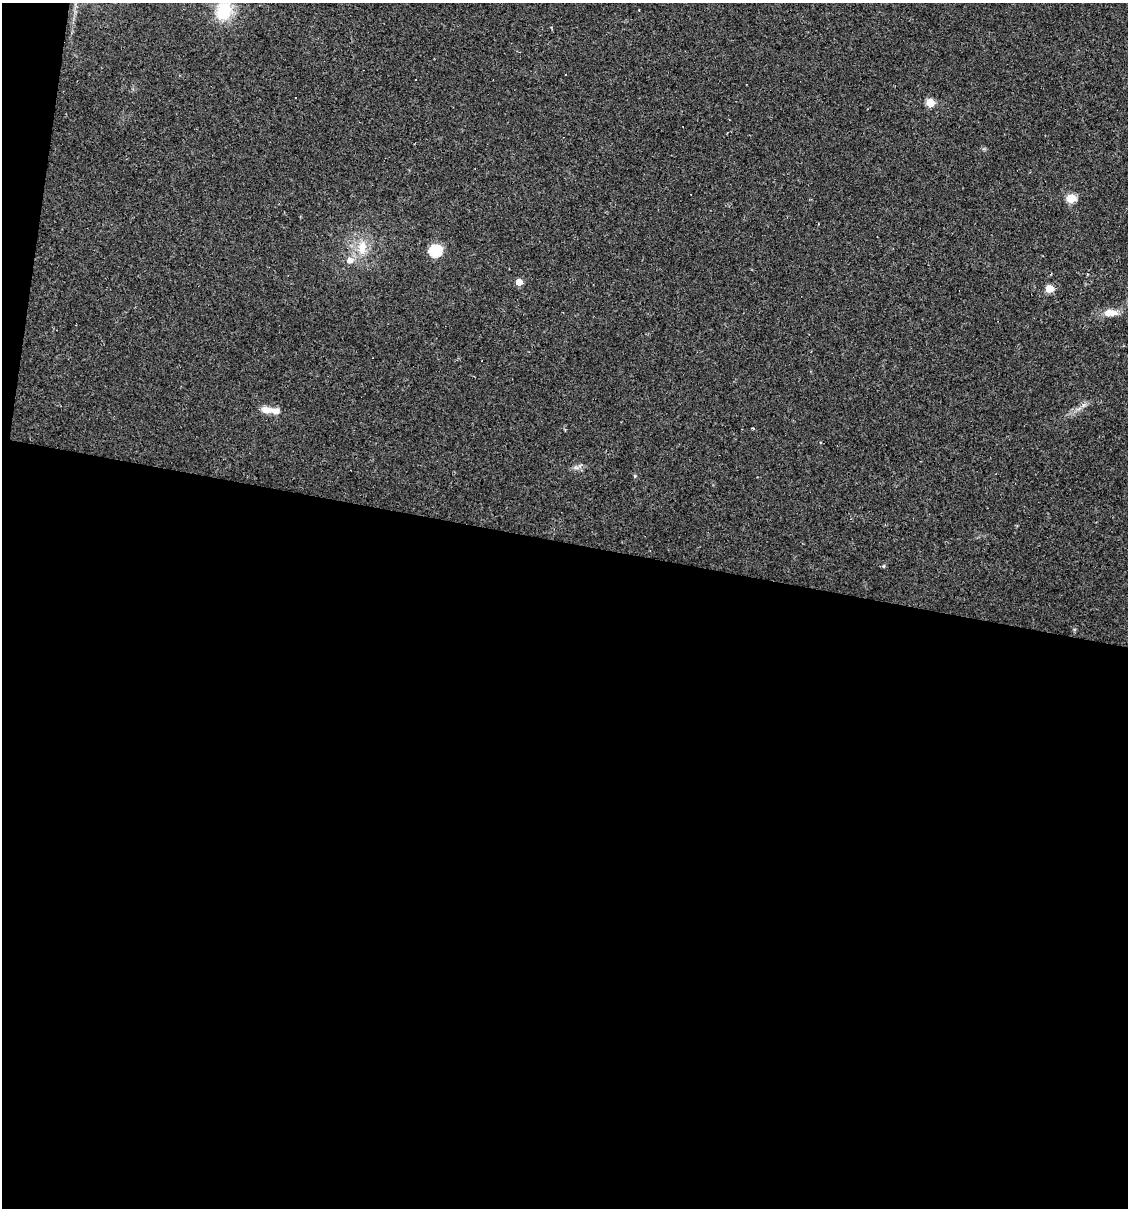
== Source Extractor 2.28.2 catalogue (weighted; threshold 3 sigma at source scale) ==
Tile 13 of 4 x 4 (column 1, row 4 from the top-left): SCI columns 113-1238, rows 1-1206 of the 4843 x 4822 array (HDU 1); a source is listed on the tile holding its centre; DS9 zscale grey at full resolution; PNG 1130 x 1210 px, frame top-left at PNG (2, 3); no overlay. Shown black and unused: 56% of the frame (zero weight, under 2 of 3 exposures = <1% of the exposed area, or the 3 px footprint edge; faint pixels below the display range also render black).
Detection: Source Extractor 2.28.2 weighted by HDU 2 'WHT'; one run over the whole footprint, this tile lists its part. Background 0.0907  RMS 0.006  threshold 0.0272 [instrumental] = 3 sigma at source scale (4.5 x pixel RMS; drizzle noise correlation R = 1.50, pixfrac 1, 0.05/0.05 arcsec/px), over >= 5 px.
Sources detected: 20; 3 cosmic-ray / hot-pixel residue — not listed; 1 inside a brighter listed object's ellipse — not listed separately; the other 16 listed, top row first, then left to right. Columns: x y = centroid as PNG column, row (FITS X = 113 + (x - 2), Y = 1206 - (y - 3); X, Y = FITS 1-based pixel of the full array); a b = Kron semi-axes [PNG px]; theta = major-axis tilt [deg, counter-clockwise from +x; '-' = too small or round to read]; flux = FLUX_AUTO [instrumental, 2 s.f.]
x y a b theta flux
639 10 2 2 - 0.43
224 11 21 17 72 23
416 79 2 2 - 0.51
930 103 5 5 - 22
1071 198 5 5 - 32
362 247 21 13 82 12
435 251 6 6 - 72
350 260 7 7 - 4.5
519 282 5 4 - 8.3
1049 288 5 5 - 17
1110 313 19 9 0 6.7
267 410 17 9 -4 5.4
752 428 3 3 - 0.74
576 468 7 5 -1 1.7
635 476 6 3 -72 0.66
883 566 5 3 - 0.64